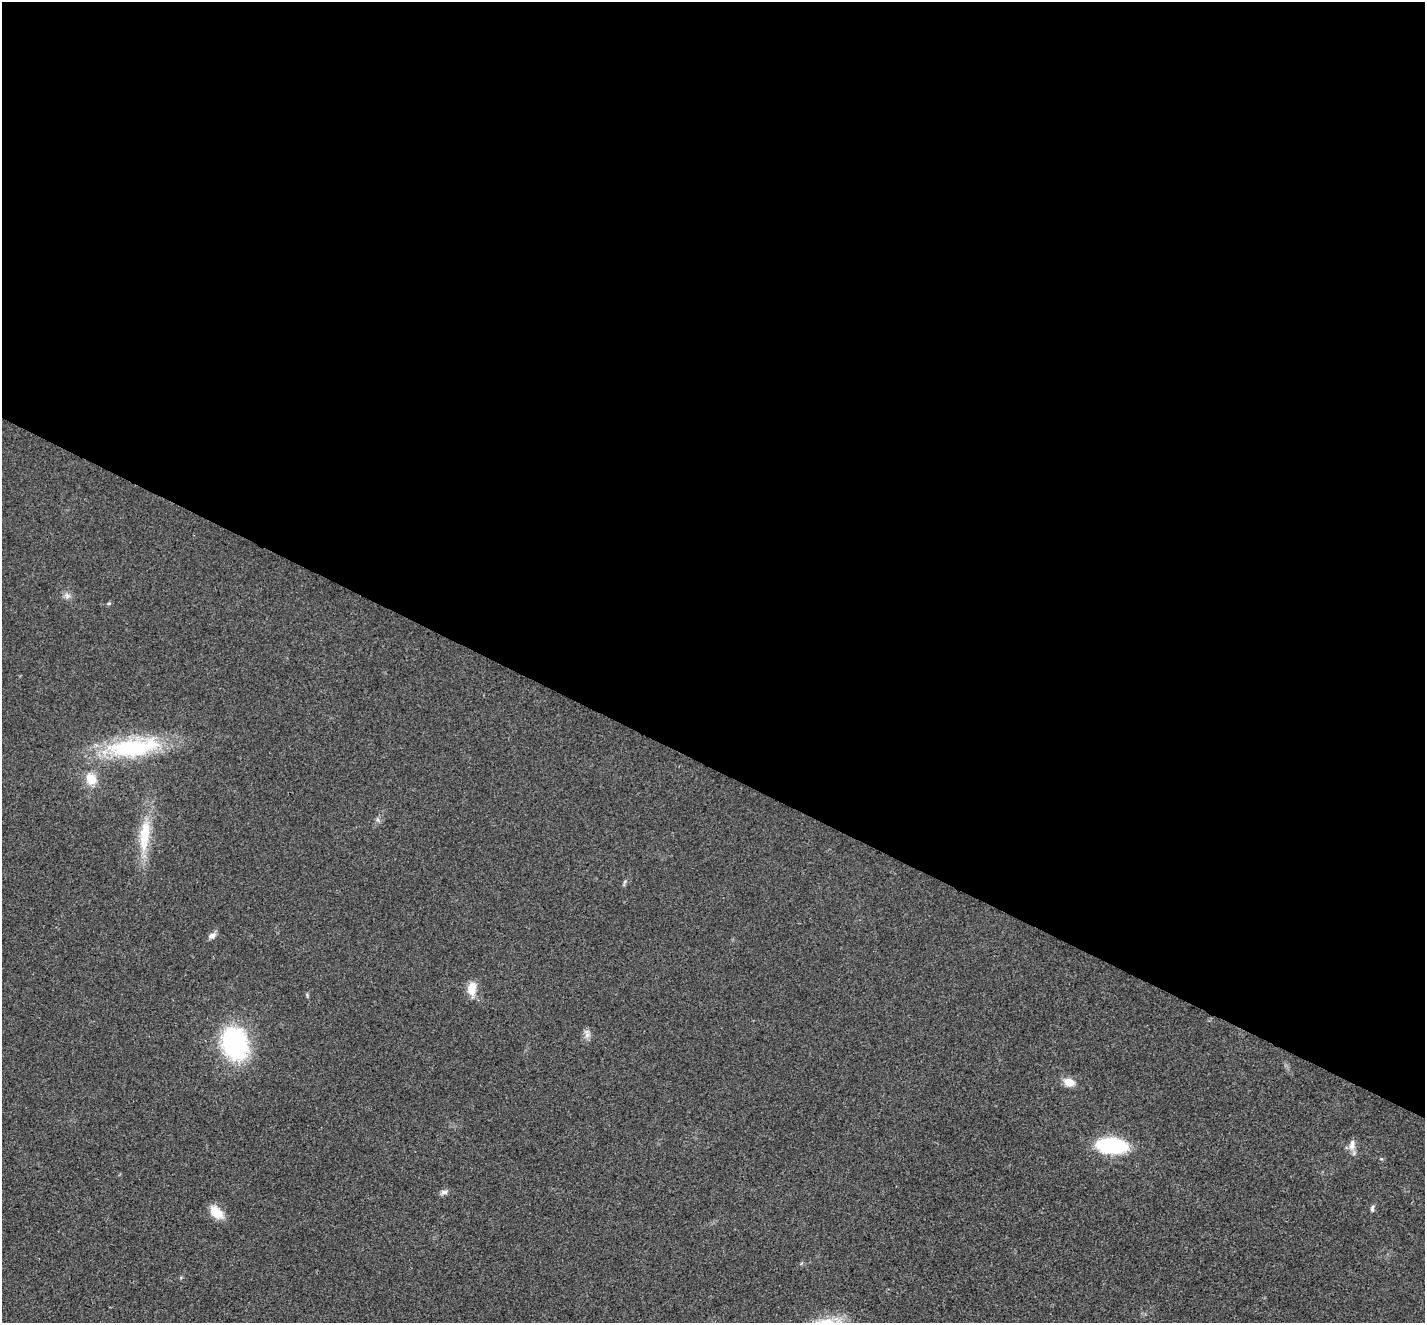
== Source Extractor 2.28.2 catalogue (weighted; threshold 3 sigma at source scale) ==
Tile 3 of 4 x 4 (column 3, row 1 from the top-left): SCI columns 2854-4276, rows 4247-5567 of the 5702 x 5713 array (HDU 1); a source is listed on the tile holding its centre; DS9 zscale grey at full resolution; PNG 1427 x 1325 px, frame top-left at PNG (2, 2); no overlay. Shown black and unused: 58% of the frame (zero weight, under 3 of 4 exposures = <1% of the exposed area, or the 3 px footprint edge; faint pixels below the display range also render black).
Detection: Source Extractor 2.28.2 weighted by HDU 2 'WHT'; one run over the whole footprint, this tile lists its part. Background 0.0186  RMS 0.0049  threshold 0.0223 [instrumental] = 3 sigma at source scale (4.5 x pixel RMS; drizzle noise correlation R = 1.50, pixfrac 1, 0.05/0.05 arcsec/px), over >= 5 px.
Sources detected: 14; all 14 listed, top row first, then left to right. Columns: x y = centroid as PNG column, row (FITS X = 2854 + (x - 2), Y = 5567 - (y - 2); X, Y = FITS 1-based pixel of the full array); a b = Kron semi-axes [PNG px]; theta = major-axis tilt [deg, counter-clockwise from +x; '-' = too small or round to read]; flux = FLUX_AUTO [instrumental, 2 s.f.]
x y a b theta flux
67 595 10 7 -39 1.9
132 748 67 23 4 50
91 779 12 10 -59 8.5
144 835 48 14 84 18
212 936 10 7 38 2.1
472 989 16 10 80 6.4
587 1034 13 6 -90 2.2
234 1043 26 20 -70 79
1069 1082 12 9 -16 5.5
1352 1145 15 9 74 3.3
1112 1146 25 12 -4 49
444 1192 11 6 14 1.7
1372 1208 9 5 83 1.1
216 1212 19 12 -47 7.1